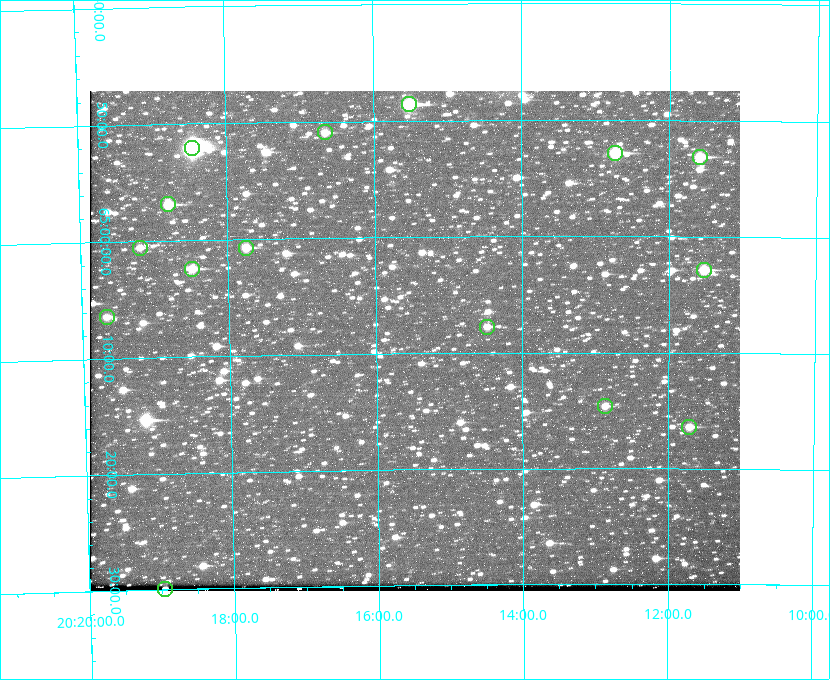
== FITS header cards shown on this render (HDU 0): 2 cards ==
NAXIS1  =                  650 / Width of table row in bytes
NAXIS2  =                  500 / Number of rows in table

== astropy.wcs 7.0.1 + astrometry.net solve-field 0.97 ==
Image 650 x 500 px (HDU 0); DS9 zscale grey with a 90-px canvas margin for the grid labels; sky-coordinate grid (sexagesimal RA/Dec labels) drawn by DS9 from the SOLVED WCS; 15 Tycho-2 reference stars matched to detected sources circled (green)
Header WCS: none
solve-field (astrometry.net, Tycho-2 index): SOLVED blind (the file carries no WCS)
Solved WCS: RA---TAN-SIP/DEC--TAN-SIP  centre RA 20:15:28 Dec +65:09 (303.87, +65.15 deg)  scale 5.17 arcsec/px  FOV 56.0' x 43.0'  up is -179 deg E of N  parity flipped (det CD > 0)
(file carries no celestial WCS; the grid is the blind solution)
Tycho-2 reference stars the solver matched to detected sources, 15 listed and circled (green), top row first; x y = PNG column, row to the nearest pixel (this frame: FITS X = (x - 90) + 1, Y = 500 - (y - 91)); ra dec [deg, ICRS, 3 dp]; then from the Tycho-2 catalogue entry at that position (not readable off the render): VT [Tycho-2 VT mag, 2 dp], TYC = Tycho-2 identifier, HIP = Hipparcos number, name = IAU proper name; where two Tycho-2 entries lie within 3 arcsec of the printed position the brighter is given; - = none
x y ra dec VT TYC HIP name
409 104 303.878 +64.810 8.93 4240-794-1 - -
325 132 304.164 +64.849 10.65 4240-315-1 - -
192 148 304.612 +64.868 7.89 4241-1703-1 100101 -
615 153 303.184 +64.880 9.02 4240-488-1 - -
700 157 302.897 +64.886 9.40 4240-717-1 - -
168 204 304.698 +64.948 10.27 4241-1684-1 - -
140 248 304.798 +65.009 11.15 4241-1628-1 - -
246 248 304.437 +65.012 10.41 4241-1775-1 - -
192 269 304.620 +65.041 10.25 4241-1573-1 - -
704 270 302.882 +65.048 10.25 4240-98-1 - -
107 317 304.916 +65.107 11.17 4241-1518-1 - -
487 327 303.620 +65.129 11.18 4240-34-1 - -
605 406 303.217 +65.244 11.17 4240-236-1 - -
689 427 302.928 +65.273 10.74 4240-760-1 - -
165 589 304.739 +65.499 10.16 4241-1715-1 - -